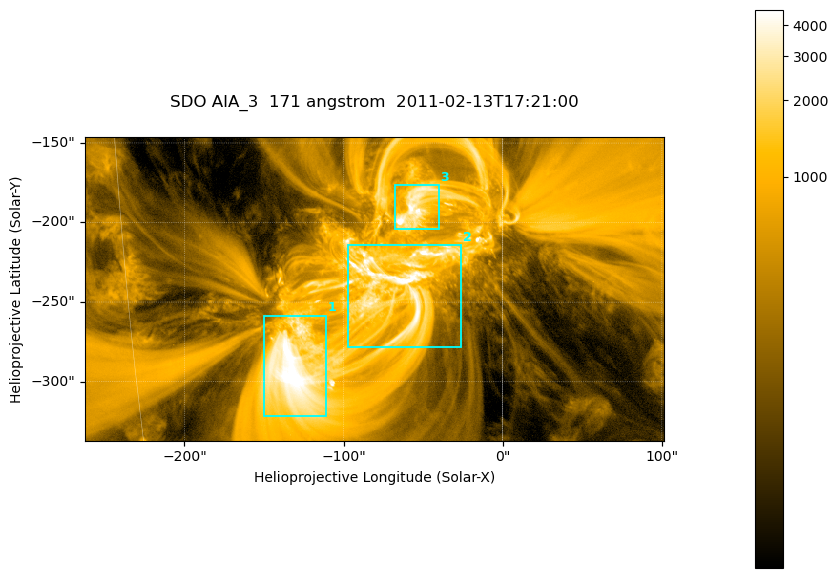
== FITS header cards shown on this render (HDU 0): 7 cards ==
TELESCOP= 'SDO     '           /
INSTRUME= 'AIA_3   '           /
WAVELNTH=                  171 /
WAVEUNIT= 'angstrom'           /
DATE-OBS= '2011-02-13T17:21:00.34' /
CTYPE1  = 'HPLN-TAN'           /
CTYPE2  = 'HPLT-TAN'           /

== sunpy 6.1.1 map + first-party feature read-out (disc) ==
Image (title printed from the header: SDO AIA_3  171 angstrom  2011-02-13T17:21:00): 607 x 318 px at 0.599 arcsec/px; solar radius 972 arcsec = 1622 px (partial field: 2.3% of the solar disc is inside the frame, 100% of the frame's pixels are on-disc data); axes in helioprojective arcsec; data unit not stated in the header (colour bar unlabelled)
Pointing: header CRPIX1/2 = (2056.06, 2043.72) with CRVAL1/2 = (0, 0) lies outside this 607 x 318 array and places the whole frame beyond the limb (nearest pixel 1.39 R_sun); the SolarSoft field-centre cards XCEN/YCEN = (-80.38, -241.8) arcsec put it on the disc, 1315 arcsec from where CRPIX/CRVAL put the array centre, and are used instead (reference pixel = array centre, CRVAL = XCEN/YCEN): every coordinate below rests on XCEN/YCEN
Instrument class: DISC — disc imager (sunpy class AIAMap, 171 A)
Bright regions (active regions / flare kernels): reference = the on-disc median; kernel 5 px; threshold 5 sigma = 1786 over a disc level ~352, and >= 1.15x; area >= 193 px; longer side >= 4 px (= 2.4 arcsec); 3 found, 3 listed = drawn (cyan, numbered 1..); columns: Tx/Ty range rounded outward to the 2 arcsec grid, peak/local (2 s.f.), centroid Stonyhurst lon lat
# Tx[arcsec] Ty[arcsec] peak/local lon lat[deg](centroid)
1 -150..-110 -322..-258 18 -9 -24
2 -98..-26 -280..-214 16 -4 -21
3 -68..-40 -204..-176 15 -3 -18